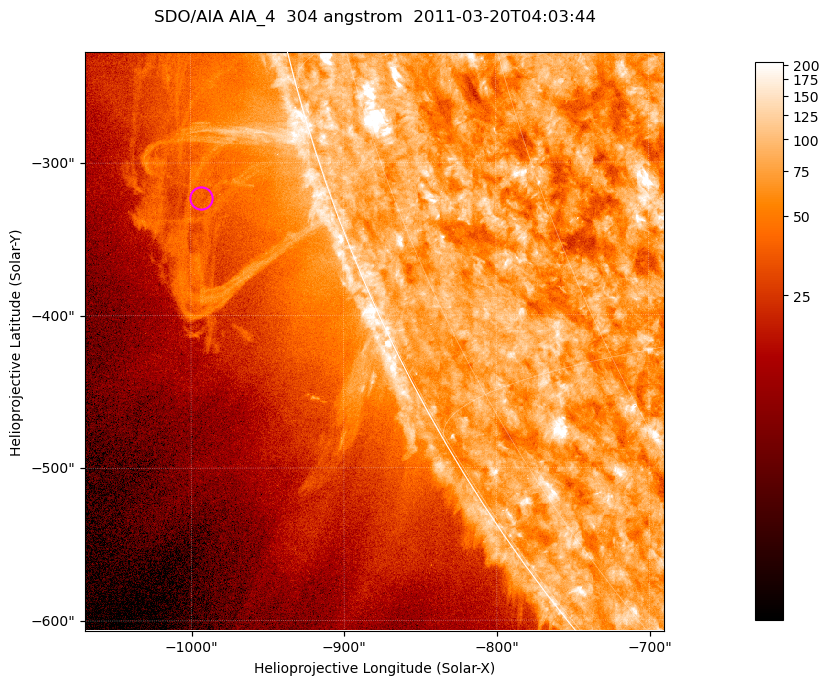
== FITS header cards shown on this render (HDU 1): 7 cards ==
TELESCOP= 'SDO/AIA '           / For AIA: SDO/AIA
INSTRUME= 'AIA_4   '           / For AIA: AIA_ATA1, AIA_ATA2, AIA_ATA3 or AIA_AT
WAVELNTH=                  304 / [angstrom] Wavelength
WAVEUNIT= 'angstrom'           / Wavelength unit: angstrom
DATE-OBS= '2011-03-20T04:03:44.124' / [ISO] Date when observation started; ISO 8
CTYPE1  = 'HPLN-TAN'           / CTYPE1; Typically HPLN
CTYPE2  = 'HPLT-TAN'           / CTYPE2; Typically HPLT

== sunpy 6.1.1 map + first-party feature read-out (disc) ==
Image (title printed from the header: SDO/AIA AIA_4  304 angstrom  2011-03-20T04:03:44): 632 x 632 px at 0.6 arcsec/px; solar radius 964 arcsec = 1606 px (partial field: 2.2% of the solar disc is inside the frame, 45% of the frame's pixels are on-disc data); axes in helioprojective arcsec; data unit not stated in the header (colour bar unlabelled)
Orientation: roll -0.132 deg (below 1 deg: not rotated)
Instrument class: DISC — disc imager (sunpy class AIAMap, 304 A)
Bright regions (active regions / flare kernels): reference = the on-disc median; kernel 5 px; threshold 5 sigma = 116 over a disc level ~75.8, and >= 1.15x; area >= 399 px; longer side >= 8 px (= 4.8 arcsec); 0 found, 0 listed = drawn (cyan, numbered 1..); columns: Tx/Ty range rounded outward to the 2 arcsec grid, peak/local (2 s.f.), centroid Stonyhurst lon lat
Off-limb structures (1.02-1.3 R_sun): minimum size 199 px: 3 found; the strongest spans PA ~105..115 deg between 1.02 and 1.13 R_sun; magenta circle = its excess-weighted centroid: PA ~110 deg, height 1.08 R_sun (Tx ~-994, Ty ~-322 arcsec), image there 1.5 x the reference